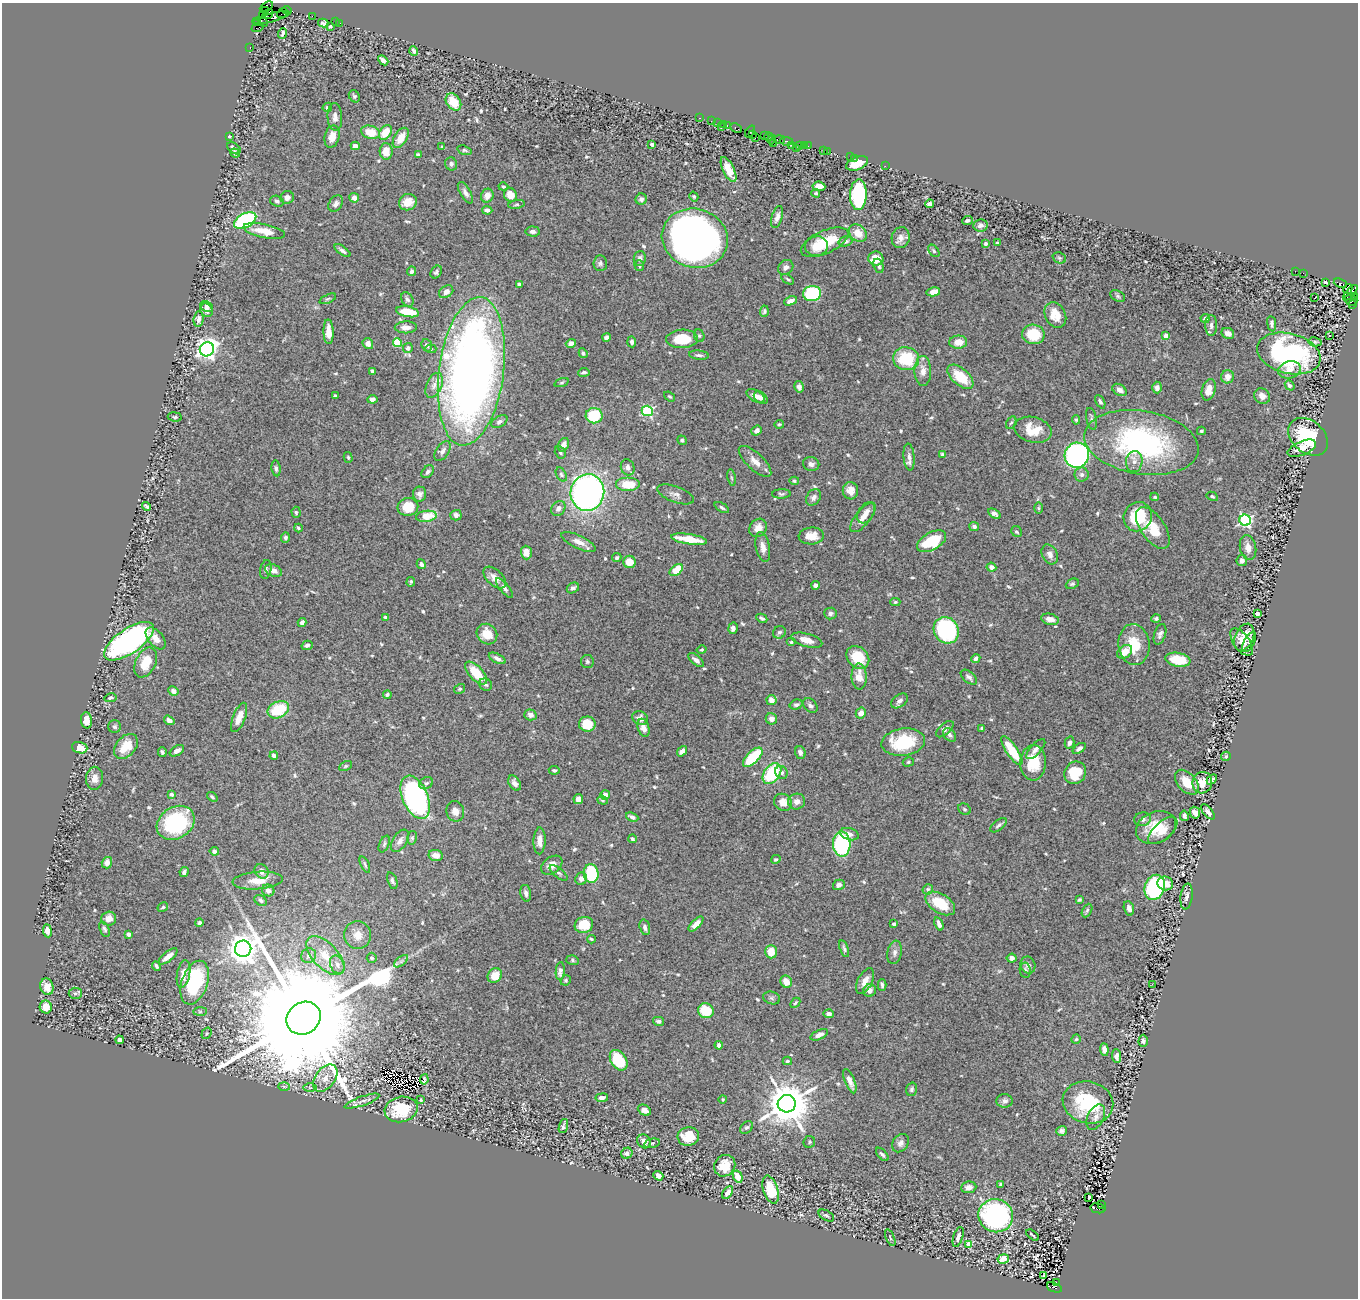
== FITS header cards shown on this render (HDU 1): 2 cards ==
NAXIS1  =                 1356
NAXIS2  =                 1296

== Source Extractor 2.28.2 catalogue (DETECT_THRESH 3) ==
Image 1356 x 1296 px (HDU 1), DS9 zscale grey, 1 PNG px = 1 image px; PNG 1360 x 1300 px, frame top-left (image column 1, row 1296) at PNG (2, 3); each listed source drawn as its Kron ellipse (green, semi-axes under 4 px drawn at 4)
Background 1.01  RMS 0.021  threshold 0.063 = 3 sigma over >= 5 px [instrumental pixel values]
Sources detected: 614; of the 614, the 500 brightest by FLUX_AUTO listed and drawn (114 fainter detections omitted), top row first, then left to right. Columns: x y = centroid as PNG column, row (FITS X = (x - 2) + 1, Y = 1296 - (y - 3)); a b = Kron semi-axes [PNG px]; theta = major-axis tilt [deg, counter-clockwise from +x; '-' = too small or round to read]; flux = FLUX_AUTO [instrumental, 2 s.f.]
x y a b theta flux
266 7 7 4 28 42
287 10 5 3 - 47
265 11 3 2 - 190
282 13 6 2 38 55
268 14 5 3 - 500
262 16 3 2 - 19
312 16 2 2 - 14
271 18 19 4 15 550
257 21 3 2 - 17
263 22 5 3 - 550
336 22 3 2 - 38
323 23 5 4 - 2.4
340 23 3 2 - 41
330 26 3 3 - 2.9
258 27 6 2 23 30
282 33 5 3 - 3.5
250 47 3 2 - 37
414 51 5 3 - 3.7
383 60 6 4 -43 5.4
354 96 6 5 - 2.6
453 102 9 7 -53 30
327 107 5 4 - 2.8
335 117 14 7 -86 7.7
700 118 3 2 - 64
711 121 2 2 - 52
717 123 2 2 - 42
723 124 2 2 - 58
727 126 3 2 - 83
721 127 2 2 - 100
736 128 6 3 -28 110
370 132 10 6 -16 29
385 132 8 5 55 30
750 132 6 3 54 130
753 134 3 2 - 54
764 135 4 3 - 110
229 136 4 3 - 2.2
769 136 4 3 - 44
332 137 11 7 77 13
401 138 11 6 58 18
755 138 2 2 - 130
772 140 5 3 - 150
780 140 5 4 - 260
786 141 7 2 -7 300
773 143 3 2 - 77
652 144 4 3 - 3.3
791 145 4 2 - 73
800 145 3 2 - 140
804 145 2 2 - 68
355 146 4 4 - 9.1
808 146 2 2 - 32
442 147 3 3 - 2.3
234 148 7 5 -37 4.1
796 148 3 2 - 42
464 150 7 4 -17 2.5
823 150 2 2 - 54
386 151 8 6 -86 16
827 151 2 2 - 31
235 153 5 4 - 3.5
418 155 4 3 - 3.1
850 157 2 2 - 33
854 158 2 2 - 20
857 163 11 6 20 23
451 164 6 6 - 3.8
885 166 2 2 - 21
728 169 13 5 -64 18
819 186 6 4 -7 10
503 187 5 4 - 1.9
465 193 12 5 -59 5.6
816 193 4 3 - 2.3
510 195 7 6 - 15
858 195 15 8 88 140
487 196 7 6 - 10
287 197 7 6 - 6.6
694 197 5 4 - 2.1
354 198 5 5 - 8.1
641 199 6 5 - 4
277 201 7 5 -19 3.5
408 202 9 8 - 16
336 204 9 6 52 5.3
516 204 8 4 10 2.4
929 204 4 4 - 5.7
487 210 5 4 - 5.3
777 217 11 5 73 7.6
245 220 12 7 29 180
968 220 5 3 - 2.7
980 225 7 6 - 7.4
264 231 21 7 -12 24
533 232 7 5 -5 4.9
858 233 10 7 -41 17
695 238 33 29 -17 1100
901 238 10 9 - 9
845 241 7 5 16 4.6
825 242 25 11 24 48
997 243 3 3 - 2.5
985 244 4 3 - 3.5
816 246 11 10 - 16
342 251 9 4 -36 4.2
934 251 7 4 -50 2.6
640 258 7 6 - 4.7
1059 258 7 5 -22 2.2
876 259 7 7 - 19
600 263 8 7 - 3.7
639 266 5 4 - 2.3
879 266 7 5 -68 3
786 267 8 6 39 5.5
411 271 5 4 - 3.1
1295 271 2 2 - 26
436 272 7 5 55 3.3
1303 273 2 2 - 21
788 279 7 4 -33 2
1325 282 3 2 - 1.9
1340 283 7 3 -21 210
519 284 4 3 - 3.7
1348 289 5 3 - 520
446 292 8 5 33 7.6
933 292 7 4 10 14
812 293 9 7 11 96
1350 293 10 4 48 1600
1118 296 8 5 -28 3
1354 296 3 2 - 140
1314 298 3 2 - 310
328 299 9 4 23 2.5
407 299 7 5 -60 3.8
1351 300 6 5 - 260
790 301 7 4 22 8.1
1352 305 3 2 - 76
206 307 6 5 - 4.5
206 310 7 5 -53 6.5
764 311 6 4 85 2.5
408 312 12 5 -11 37
1055 315 13 10 -62 20
1205 318 4 4 - 4.8
199 319 8 5 84 5.8
1272 324 8 4 -81 3.3
1211 325 10 6 -89 5.8
406 327 11 6 1 8.6
329 332 12 5 -88 13
1228 333 6 5 - 10
1033 334 11 10 - 48
699 336 6 5 - 2.5
1166 336 4 4 - 17
1329 336 3 3 - 2.9
606 337 4 4 - 3.4
682 339 16 9 3 46
632 342 5 4 - 4.3
958 342 9 6 3 17
1315 342 6 4 -11 2.7
397 343 4 4 - 57
571 343 5 4 - 5.7
368 344 5 5 - 7.4
427 345 6 5 - 3.4
408 348 5 4 - 4
207 349 7 7 - 810
431 349 5 4 - 2.1
583 353 5 4 - 2.6
1289 353 32 20 -14 220
699 355 10 4 -6 3.8
906 359 13 11 -9 64
1289 370 11 8 14 12
372 371 4 3 - 4.6
471 371 75 32 82 1300
923 371 15 8 -90 12
584 372 5 4 - 3.1
960 377 15 8 -41 40
1228 377 7 6 - 10
562 383 7 3 19 1.9
434 385 13 7 67 11
1290 385 5 4 - 3.8
799 387 6 5 - 6
1157 388 6 5 - 5.7
1119 390 8 5 -33 7.9
1209 390 11 6 73 16
335 396 3 3 - 2.3
670 396 6 4 -37 2
756 396 10 5 -31 9.6
1262 396 8 7 - 8.5
761 398 8 5 -37 8.2
372 399 5 4 - 4.1
1100 402 7 4 -62 3.3
647 411 5 5 - 150
594 416 8 7 - 60
175 417 7 4 -7 2.5
1092 419 11 5 -78 3.9
1076 420 4 4 - 2.1
499 422 9 5 32 3.9
1011 422 7 4 60 2.4
779 424 5 4 - 2
1033 430 19 12 -14 33
757 431 6 4 38 4.6
1201 431 4 3 - 2.1
1308 437 22 16 -40 79
682 440 5 4 - 2.2
1141 442 58 31 -9 280
563 445 7 5 62 8.1
1302 448 15 7 23 12
443 451 11 6 56 5.8
560 452 6 5 - 2.5
943 455 4 3 - 3.1
1077 455 12 12 - 360
348 457 5 4 - 2
909 457 13 5 -85 7
755 461 21 8 -43 14
1134 462 10 8 85 8.8
811 464 8 7 - 5.7
628 467 8 6 -68 5.7
276 468 8 4 -82 3.5
428 472 7 5 46 4.1
561 474 7 5 -60 2.9
1082 475 7 7 - 5.5
731 478 8 4 -81 2.2
794 481 5 4 - 2
628 484 12 7 0 32
850 491 8 7 - 12
587 492 18 17 - 620
420 494 7 6 - 5.6
676 494 19 8 -20 7.8
781 494 9 4 2 2.8
1212 496 6 4 -30 2.1
813 497 9 6 57 5.3
1155 497 4 3 - 2
147 506 4 3 - 2.3
408 507 10 9 - 31
558 508 8 6 51 6.9
722 508 8 4 -33 2.9
1039 508 6 4 90 2
296 512 5 4 - 2
866 513 11 7 58 8.7
994 514 7 4 -33 4.8
456 515 5 5 - 5.1
426 516 10 5 8 38
863 517 18 7 51 13
1138 517 15 14 - 57
1245 520 5 5 - 240
974 527 5 4 - 3.9
298 528 4 3 - 2
758 528 10 8 52 12
1153 528 24 12 -55 33
1017 532 6 5 - 3
811 536 12 8 4 18
285 538 5 4 - 3.4
689 539 18 5 -9 33
931 541 16 9 29 62
579 542 19 6 -25 11
763 547 15 7 -79 10
1248 548 12 8 -79 10
526 553 7 5 -88 16
1050 554 10 7 -61 7.7
617 558 5 4 - 3.1
1242 561 5 5 - 6.2
629 562 6 6 - 18
421 564 5 4 - 4.5
991 567 5 4 - 6.1
266 569 9 5 79 3.4
676 570 7 5 40 28
273 571 9 6 -22 7
495 577 13 7 -43 12
411 582 5 3 - 2.5
1072 584 7 5 25 2.8
816 585 4 4 - 4.5
504 588 12 4 -50 4.6
573 588 6 5 - 4.7
895 602 5 4 - 2.1
831 613 6 6 - 3.7
1257 613 3 3 - 13
385 617 4 3 - 2.3
762 618 6 3 -27 3.1
1156 618 4 4 - 2.7
1050 619 9 5 -13 10
302 623 4 3 - 4.7
733 628 6 5 - 5.2
946 630 14 12 -55 150
779 632 7 6 - 3.4
487 634 11 9 -45 21
1160 634 10 5 72 5.3
1244 637 14 9 66 21
156 638 13 7 -50 13
807 640 16 6 -15 14
129 641 29 12 34 470
791 642 5 4 - 2.2
1241 642 16 7 -55 9.8
1249 642 11 5 62 4.7
307 645 6 4 17 3.4
1134 645 20 15 -84 40
702 650 5 4 - 1.9
1125 652 8 6 38 14
858 657 12 10 -44 39
497 658 9 4 -26 5.3
976 658 4 4 - 4.3
696 660 9 4 -38 6.9
1178 660 13 7 -10 41
587 661 6 6 - 2.8
146 662 16 10 65 32
476 673 14 7 -47 37
859 677 13 7 -89 17
969 677 9 5 -40 4.3
486 685 7 6 - 2.7
460 689 5 4 - 2.2
173 691 5 4 - 6.7
387 695 4 4 - 2.8
110 698 6 4 12 3.1
771 700 5 5 - 10
899 701 9 6 37 6.3
796 705 6 5 - 3.8
810 705 8 6 -45 3.7
278 710 11 8 26 60
861 713 6 5 - 8.3
530 715 6 5 - 6.7
239 717 16 6 68 16
640 718 8 6 -23 8.3
771 719 6 5 - 8.3
87 720 8 5 -86 12
169 720 5 4 - 7.4
587 724 8 7 - 28
115 727 6 6 - 3.1
643 728 9 5 -72 9.8
982 728 3 3 - 2.3
945 729 10 5 41 5.8
950 735 8 5 -49 4.2
903 742 22 13 7 77
1070 743 6 5 - 5
126 746 14 9 49 29
80 748 8 5 -18 19
1079 748 7 4 35 5.2
1036 749 13 5 47 6.4
1012 750 17 5 -56 48
177 751 8 4 33 5.6
682 751 6 4 52 6
162 752 5 4 - 2.9
800 752 6 5 - 5.1
274 756 4 3 - 4.4
1226 756 5 4 - 2.4
753 757 12 6 44 58
908 762 6 4 18 2.1
1033 763 17 13 87 36
345 766 7 4 27 2.2
554 770 5 4 - 2.4
781 772 7 6 - 5.8
1075 773 12 10 52 43
772 774 11 7 52 79
94 778 11 8 88 12
1212 779 6 3 44 3.5
1187 782 14 9 -48 27
426 783 7 5 29 3
515 783 8 5 -57 5.6
1202 783 11 10 - 19
172 794 4 4 - 5
605 795 5 4 - 8.1
212 797 6 4 -38 2.4
415 797 23 12 -66 330
578 799 5 5 - 8.7
603 800 5 4 - 1.9
783 802 9 8 - 15
797 802 8 8 - 7.6
964 809 7 5 -33 2.6
455 811 10 9 - 10
1208 812 9 4 -52 5.2
1195 813 6 5 - 11
1184 816 5 4 - 4.3
632 817 6 4 -24 5.2
1142 819 8 6 10 6.6
176 823 20 15 32 140
999 825 10 5 39 3.8
1156 827 21 15 23 41
1163 831 18 9 42 17
849 834 10 6 -17 8.5
412 838 7 5 75 2.4
632 839 4 4 - 3.1
400 841 12 7 56 7.4
540 841 13 6 88 11
384 844 9 5 66 3.1
842 844 12 8 -87 180
214 851 4 4 - 4.6
436 855 7 5 -10 11
776 859 5 4 - 2
107 863 6 5 - 8.7
365 865 9 3 -66 2.4
552 865 12 8 36 11
262 871 8 6 -54 8.9
184 872 5 3 - 3.9
559 873 11 4 -37 3.4
591 874 9 7 -84 79
581 879 6 5 - 6.5
258 881 25 8 4 22
392 881 9 4 -71 3.5
1165 883 8 7 - 15
839 885 6 5 - 6.3
1155 887 13 10 69 220
928 889 5 5 - 2.6
268 891 6 5 - 6.2
526 893 8 5 -78 4.7
1187 896 13 6 82 5.8
261 900 7 5 -36 3.4
1079 900 4 3 - 2.2
940 903 16 9 -32 40
163 907 5 4 - 2.3
1129 908 7 5 -73 7.5
1087 910 7 4 63 2.7
109 918 7 7 - 11
199 923 4 4 - 2.8
696 924 9 4 47 8.7
894 924 4 3 - 3.1
939 924 7 3 -69 5.4
584 925 9 8 - 35
645 927 8 5 -74 4.4
105 929 8 4 -66 3.2
47 931 7 4 -82 9
129 934 4 4 - 8.8
358 935 14 13 - 17
591 939 4 3 - 2.2
243 949 8 8 - 2500
844 949 9 4 -72 3.2
771 952 7 5 89 23
894 952 12 7 80 6.4
168 956 11 5 38 11
309 956 8 7 - 5.1
325 956 24 12 -47 32
372 958 5 5 - 3.7
1012 958 5 4 - 5.7
572 960 6 5 - 2.2
401 961 8 4 37 3.7
337 965 9 7 -63 7.5
1028 965 9 7 -70 4.9
156 966 5 3 - 2.9
1025 970 7 5 -80 3.5
560 971 9 4 85 5.8
183 974 14 6 80 13
495 975 8 7 - 20
566 980 5 5 - 2.4
865 981 14 7 63 11
786 982 6 5 - 15
195 983 23 13 71 120
1152 984 3 2 - 5.9
882 985 5 3 - 3.1
47 987 8 6 -74 14
870 990 6 6 - 6.7
75 993 6 5 - 2.8
772 998 8 6 -16 4
795 1003 6 3 47 1.9
46 1007 6 6 - 20
200 1011 7 4 1 2.9
706 1011 8 7 - 39
829 1014 5 4 - 4.8
304 1018 18 15 37 96000
659 1021 5 4 - 3.6
206 1033 6 4 56 2.2
819 1035 9 4 24 7.5
1076 1039 5 4 - 2
119 1040 4 3 - 4.4
1143 1041 6 4 88 3
719 1045 4 4 - 4.9
1104 1049 6 4 -84 5.1
1117 1056 7 4 -84 6
619 1060 11 7 -57 60
787 1061 4 4 - 2.3
325 1078 15 10 53 16
424 1079 5 3 - 3.8
850 1081 13 5 -68 10
284 1086 6 4 -2 2
310 1087 6 4 0 2.5
911 1089 7 5 74 3.1
602 1098 6 4 8 5.1
723 1099 4 4 - 1.9
421 1100 4 3 - 2.6
362 1101 18 4 19 5.6
1005 1101 8 7 - 5.2
1088 1102 25 20 -14 95
787 1104 9 8 - 5500
401 1109 17 12 13 51
644 1110 7 5 -27 8.7
1096 1117 13 8 65 8.9
563 1126 7 3 72 3
746 1128 7 5 40 2.9
1062 1131 5 4 - 3.9
688 1137 10 9 - 30
644 1141 7 6 - 8.4
809 1142 6 5 - 2.1
652 1143 8 4 13 3.3
901 1143 10 7 53 5.9
627 1153 6 5 - 7.5
882 1154 8 4 -48 3.2
725 1166 11 10 - 23
658 1176 5 4 - 7.6
738 1177 6 4 -63 19
1001 1184 3 3 - 3.3
969 1187 7 6 - 6.5
771 1189 14 7 -72 41
728 1192 7 4 55 9.1
1088 1197 3 2 - 5.1
1101 1204 3 2 - 220
1098 1208 7 5 -12 660
826 1215 8 5 -31 3.3
996 1216 17 16 - 270
1033 1235 7 2 -37 2
958 1237 10 4 73 6.3
890 1238 9 3 -68 2
969 1244 4 4 - 25
1003 1259 5 5 - 19
1043 1276 4 2 - 4.9
1056 1282 3 2 - 66
1054 1287 8 4 -21 490
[114 fainter detections neither listed nor drawn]